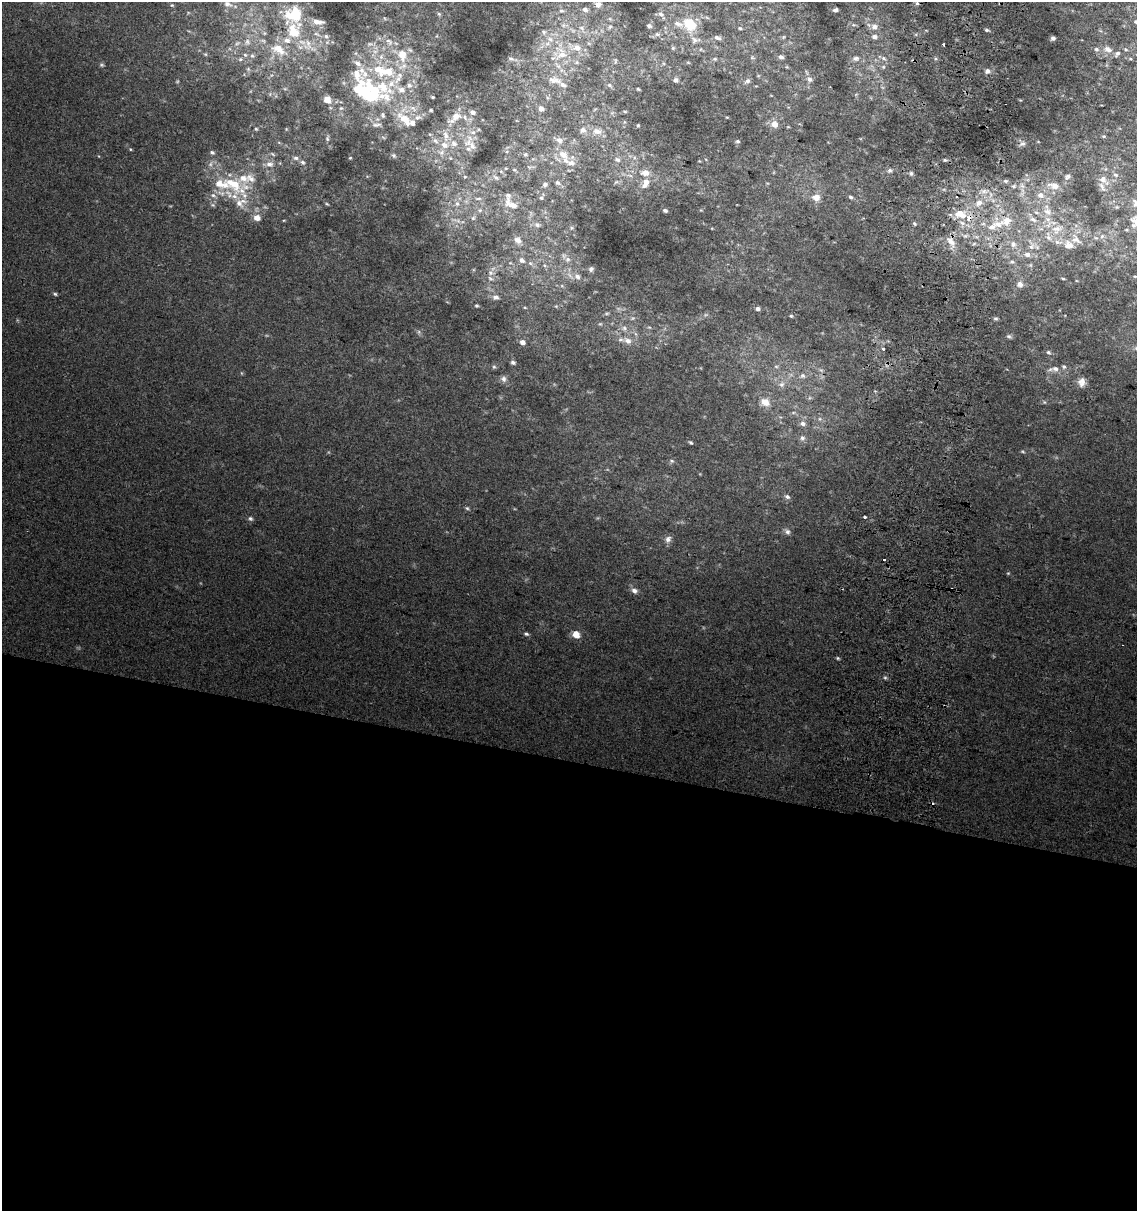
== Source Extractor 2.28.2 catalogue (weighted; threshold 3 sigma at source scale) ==
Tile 14 of 4 x 4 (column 2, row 4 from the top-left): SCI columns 1464-2598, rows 7-1215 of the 5136 x 4857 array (HDU 1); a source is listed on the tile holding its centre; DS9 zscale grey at full resolution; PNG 1139 x 1213 px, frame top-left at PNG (2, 2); no overlay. Shown black and unused: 37% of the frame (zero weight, under 2 of 3 exposures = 2% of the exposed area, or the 3 px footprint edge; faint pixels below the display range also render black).
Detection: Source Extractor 2.28.2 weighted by HDU 2 'WHT'; one run over the whole footprint, this tile lists its part. Background 0.0665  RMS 0.01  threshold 0.0464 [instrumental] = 3 sigma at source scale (4.5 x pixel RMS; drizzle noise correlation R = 1.50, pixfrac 1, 0.0396/0.0396 arcsec/px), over >= 5 px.
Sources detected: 284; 6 too faint to see at this stretch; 2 inside a brighter object's white glare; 3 cosmic-ray / hot-pixel residue — not listed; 50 inside a brighter listed object's ellipse — not listed separately; the other 223 listed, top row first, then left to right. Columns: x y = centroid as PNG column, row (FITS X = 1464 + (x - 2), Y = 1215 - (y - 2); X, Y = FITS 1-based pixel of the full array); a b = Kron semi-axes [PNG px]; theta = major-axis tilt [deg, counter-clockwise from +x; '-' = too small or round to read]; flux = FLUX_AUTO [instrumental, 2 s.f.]
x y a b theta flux
917 3 6 5 - 1.9
227 4 10 7 -12 4.3
598 4 8 7 - 5.3
172 5 5 4 - 0.95
585 10 8 6 -37 3.9
835 10 4 4 - 2.7
561 11 7 6 - 2.7
439 14 6 4 -45 1.3
661 14 12 6 -51 4.2
294 15 14 13 - 45
317 22 15 6 -7 7.3
1136 22 5 5 - 1.7
690 24 20 15 -56 32
564 25 12 5 1 4.4
853 25 7 3 0 1.6
649 26 6 5 - 2.5
874 26 7 7 - 5.5
610 27 7 5 66 2.3
582 28 11 6 -52 5.4
740 28 7 5 -10 2.2
987 30 6 4 -15 1.9
294 31 21 17 84 35
544 32 8 6 -51 2.9
264 33 6 4 -71 1.3
657 34 8 6 -14 2.8
326 36 5 5 - 2
783 37 5 5 - 1.5
874 37 7 6 - 3.4
717 38 11 6 -18 4.1
1053 38 4 4 - 2.4
247 42 9 8 - 4.3
389 42 13 8 -47 7.2
308 44 26 10 -56 14
370 44 9 5 18 2.6
944 44 3 3 - 7.7
673 48 6 5 - 1.5
278 49 22 12 -28 20
701 49 6 3 71 1.2
1108 49 14 9 -17 8.4
1126 49 6 4 -33 1.7
560 53 24 22 -7 42
205 54 5 5 - 1.2
245 55 6 5 - 1.7
402 55 18 12 -77 19
252 56 6 5 - 2
381 57 8 6 70 3.8
752 57 7 5 -17 2
781 57 7 6 - 3.7
511 58 8 5 -10 2.2
855 58 9 6 1 3.8
883 58 7 5 -28 2.3
240 59 6 5 - 1.9
715 59 7 5 -12 2.1
936 59 6 4 -18 1.5
615 61 9 4 89 1.4
688 62 6 3 -20 0.91
358 63 10 7 -31 5.5
102 65 6 5 - 1.6
787 67 6 4 -17 1.3
883 67 6 5 - 1.7
248 69 6 5 - 1.6
987 71 7 6 - 3.6
809 79 8 7 - 4.8
554 80 20 9 -12 10
675 80 5 5 - 2.5
747 81 9 6 40 3.8
609 85 7 5 -18 2
383 87 35 22 -2 59
285 89 6 4 -18 1.2
638 89 3 3 - 1.1
366 93 25 11 -39 60
433 97 3 2 - 1
327 99 6 5 - 15
1020 100 4 3 - 0.76
341 108 6 5 - 2
541 108 6 6 - 4.8
431 110 3 2 - 1.1
625 111 5 3 - 0.95
472 112 6 5 - 3.9
383 115 8 5 -78 2.2
456 116 19 9 34 11
417 117 9 7 1 4.5
727 117 4 3 - 0.81
405 119 21 9 -44 20
624 122 5 3 - 0.91
774 124 7 6 - 10
376 125 15 7 6 5.7
638 125 3 3 - 1.1
256 129 4 4 - 1.4
583 130 8 8 - 4.6
597 131 13 9 -11 7.5
473 132 8 5 -7 3.3
446 136 16 7 -83 7.7
1104 136 5 4 - 1.2
327 138 8 5 81 2
559 140 9 8 - 5.6
737 141 6 5 - 1.9
1022 144 11 9 7 4.2
444 145 11 9 -25 8.5
472 146 13 10 -56 8
130 149 5 3 - 1.1
212 152 7 5 -14 2.2
273 154 8 4 -36 1.6
525 154 6 6 - 2
563 154 15 11 -30 14
394 156 7 6 - 1.9
296 158 7 5 -1 3
350 158 4 3 - 1
617 160 8 6 -19 3.2
945 160 4 4 - 1.7
302 162 7 6 - 2.8
269 164 11 9 0 7.6
889 170 7 6 - 2.6
501 171 6 3 -20 1.5
645 173 10 7 -4 8.7
911 173 6 5 - 2.3
1115 175 7 5 -27 2
1068 176 10 7 38 4
465 177 5 4 - 1.1
496 178 9 6 -32 3.2
1103 179 12 10 -51 7.7
1006 181 7 5 18 2.4
616 182 7 3 36 1.5
646 182 9 9 - 7.8
557 183 7 5 -35 2.9
233 184 43 18 -19 56
545 184 7 6 - 2.6
1054 185 16 9 -13 13
1014 186 8 6 2 3.6
984 191 10 6 -9 6.1
1022 192 18 8 76 10
213 195 9 6 -16 4.3
1041 195 10 8 -17 8.4
816 197 9 8 - 9.2
850 197 5 4 - 2.1
478 198 10 4 0 2.2
541 198 5 4 - 1.6
979 203 12 8 33 11
327 204 6 3 -27 1.2
457 204 8 6 -75 3.9
213 205 7 5 -12 2
511 205 20 9 -32 12
1117 207 5 5 - 1.3
480 210 5 5 - 1.8
665 210 5 4 - 2.7
701 210 4 4 - 0.99
1047 211 14 10 -41 12
960 214 18 13 -13 23
257 218 8 7 - 8.1
473 218 6 6 - 2
1033 219 12 7 -27 6.6
284 220 5 3 - 0.85
456 220 17 3 -9 3.7
1135 221 19 15 -77 15
914 224 6 5 - 2
999 224 20 11 9 18
537 225 8 6 -25 2.9
571 228 6 4 72 1.3
1057 229 22 14 29 24
964 236 11 6 -20 5.1
1102 236 7 6 - 3.5
1076 239 19 12 -42 16
518 240 9 7 -36 6
951 241 17 8 -49 11
1013 244 9 8 - 6
1031 245 17 9 -83 11
568 259 8 8 - 4.3
522 260 7 6 - 4.6
1012 262 7 6 - 2.5
530 263 6 4 -43 2.1
544 265 6 4 -71 1.6
591 269 7 6 - 2.9
490 273 7 7 - 4.2
577 276 10 8 -46 6.3
1135 276 5 3 - 1.1
1063 279 4 2 - 1.2
1020 284 9 8 - 5
562 286 6 4 -18 1.6
55 294 6 4 -28 1.7
496 297 9 7 -6 4.8
476 306 4 4 - 1.5
556 306 5 4 - 1.3
525 307 5 3 - 1
757 309 5 4 - 3.6
607 313 8 4 1 1.8
791 316 4 4 - 1.4
996 318 5 5 - 1.7
600 324 6 5 - 1.6
649 327 6 3 -18 1.3
624 328 10 8 -46 5.3
636 334 7 4 -70 2.1
1009 336 7 5 -26 2.1
628 341 12 8 -31 7.3
522 342 6 5 - 6
883 349 3 3 - 4.4
1048 352 7 5 -37 2.2
513 362 6 5 - 2.5
776 366 6 4 -1 1.6
494 367 6 5 - 1.8
1055 369 10 7 -11 6.1
803 376 8 7 - 3.5
503 379 9 8 - 4.1
1082 382 12 9 85 7.4
782 384 8 7 - 4.4
765 402 9 7 -28 11
1044 402 6 4 -45 1.4
803 423 8 6 -4 3.7
802 438 7 6 - 3.1
691 443 5 4 - 1.6
1023 451 7 3 -19 1.2
671 461 7 5 -20 2
787 497 8 6 -21 3.1
467 508 6 5 - 1.7
864 517 3 3 - 7.2
250 518 7 6 - 2.5
787 531 8 7 - 3.6
668 539 10 8 62 4.9
1008 573 5 4 - 1.1
634 591 9 7 -33 4.5
526 634 6 5 - 2.1
576 634 7 6 - 13
838 658 5 4 - 1.4
885 678 6 4 -1 1.6
Isophote crosses this tile's border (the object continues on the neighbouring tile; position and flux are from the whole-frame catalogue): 3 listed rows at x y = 227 4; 1136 22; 1135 221